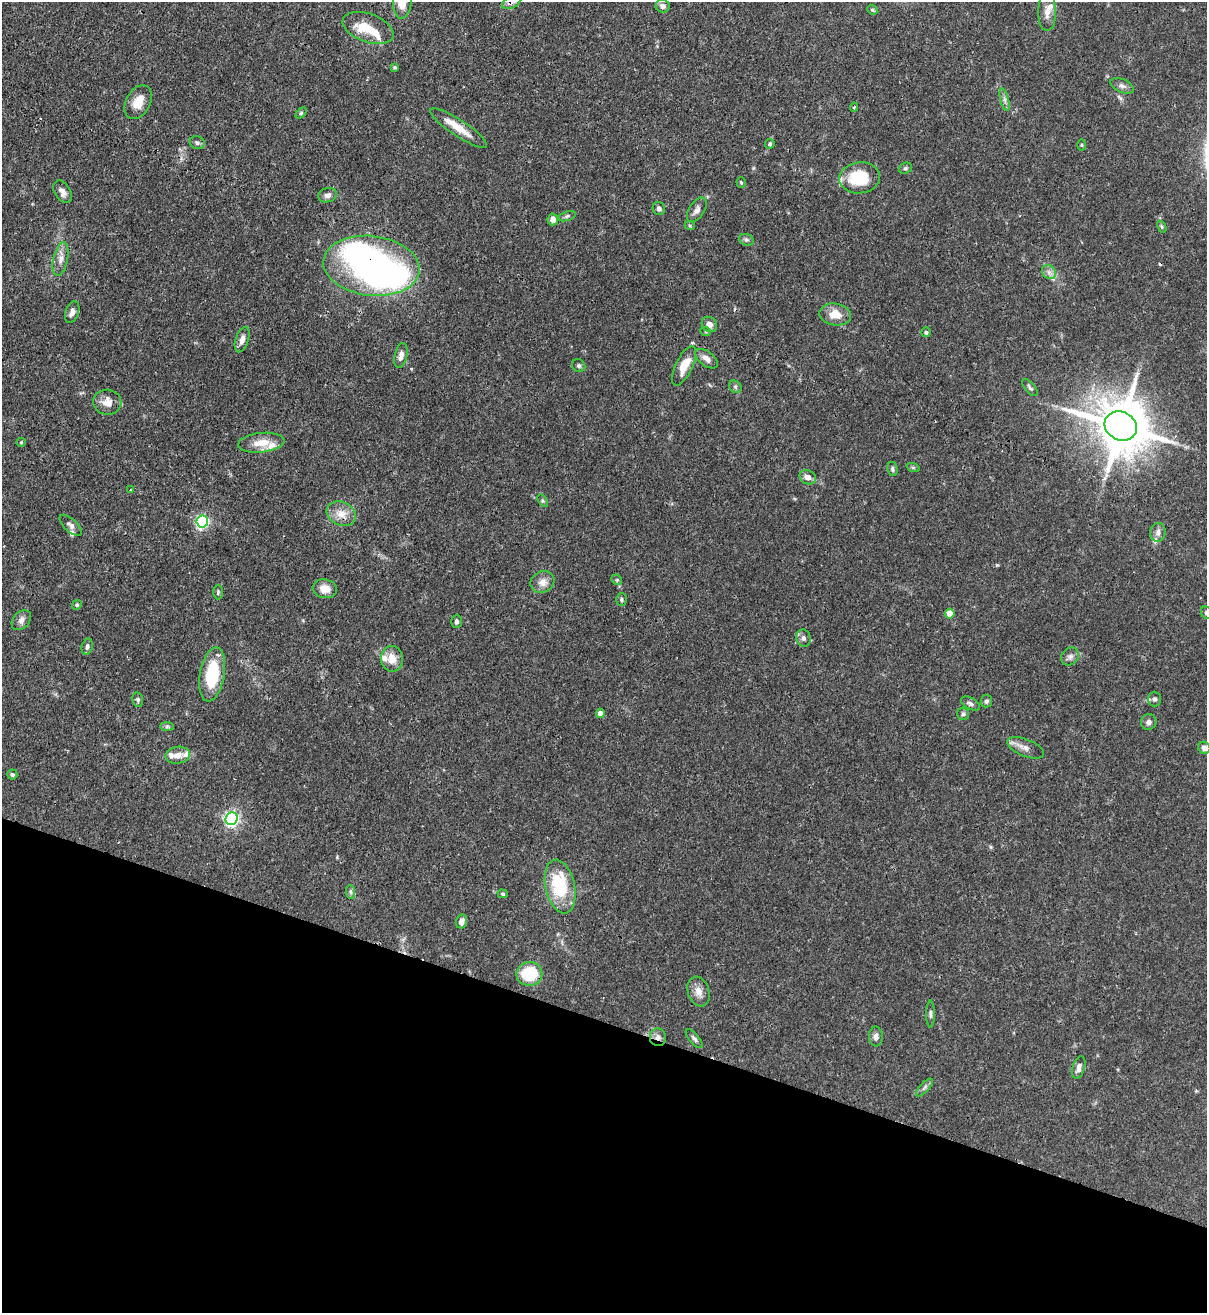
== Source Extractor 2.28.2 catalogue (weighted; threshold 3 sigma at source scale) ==
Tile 15 of 4 x 4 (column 3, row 4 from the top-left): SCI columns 2629-3833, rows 34-1344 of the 5389 x 5307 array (HDU 1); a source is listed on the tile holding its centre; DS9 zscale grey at full resolution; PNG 1209 x 1315 px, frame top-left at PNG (2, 2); each listed source drawn as its Kron ellipse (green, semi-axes under 4 px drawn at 4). Shown black and unused: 22% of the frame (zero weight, under 3 of 4 exposures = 7% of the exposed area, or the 3 px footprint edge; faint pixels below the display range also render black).
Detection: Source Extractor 2.28.2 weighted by HDU 2 'WHT'; one run over the whole footprint, this tile lists its part. Background 0.1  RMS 0.0041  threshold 0.0186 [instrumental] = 3 sigma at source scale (4.5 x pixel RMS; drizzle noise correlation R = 1.50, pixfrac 1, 0.05/0.05 arcsec/px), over >= 5 px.
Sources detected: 108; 3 inside a brighter object's white glare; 1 cosmic-ray / hot-pixel residue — neither listed nor drawn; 8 inside a brighter listed object's ellipse — not listed separately; the other 96 listed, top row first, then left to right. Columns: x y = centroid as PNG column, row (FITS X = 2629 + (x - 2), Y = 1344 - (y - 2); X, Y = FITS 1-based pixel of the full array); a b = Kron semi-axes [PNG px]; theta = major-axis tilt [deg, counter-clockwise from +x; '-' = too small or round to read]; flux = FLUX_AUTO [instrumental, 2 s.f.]
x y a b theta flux
402 2 16 9 86 8.5
511 2 10 6 25 1.4
663 6 7 6 - 1.9
872 10 5 4 - 0.63
1047 12 19 9 90 4
368 28 26 14 -20 8.7
395 67 4 4 - 0.6
1122 86 12 6 -23 1.7
1005 100 11 3 -75 1.3
138 102 18 12 62 6
854 107 4 4 - 0.79
301 113 6 4 45 0.64
459 128 33 8 -33 7.3
197 143 7 6 - 1.1
770 144 5 4 - 0.69
1082 145 5 3 - 0.46
905 168 7 5 21 0.77
860 178 20 15 8 17
741 183 5 4 - 0.55
62 192 12 7 -58 2.6
327 195 9 7 17 1.9
659 209 7 6 - 1.4
697 210 14 7 57 2.1
567 216 9 4 18 0.83
553 219 6 5 - 3
690 226 5 3 - 0.4
1162 227 6 4 -60 0.58
746 240 7 5 -19 0.98
61 259 17 7 78 3.1
371 266 48 30 -6 130
1049 272 8 6 -44 1.8
72 312 11 6 71 2
835 314 16 11 -9 6.3
709 324 8 7 - 2.4
706 332 5 3 - 0.45
926 332 5 5 - 0.83
242 340 13 6 71 2.4
401 355 13 6 77 2.4
706 359 13 7 -38 2.6
579 366 7 6 - 0.92
684 366 21 8 64 8.3
735 387 7 5 -47 0.85
1030 387 10 5 -49 0.94
107 402 14 12 -7 4.5
1121 426 16 14 -27 2300
21 442 5 4 - 0.42
261 443 23 10 6 6.6
913 467 7 4 -19 0.57
892 469 7 5 -81 0.94
808 477 8 7 - 2.6
130 490 3 2 - 0.32
543 501 7 4 -58 0.64
341 514 15 11 -26 4.9
202 521 6 6 - 75
71 525 14 6 -43 1.7
1158 532 9 7 83 2
617 580 6 4 -44 0.63
542 582 12 10 31 3.4
325 589 12 9 -11 4.4
218 592 7 5 89 0.71
621 599 6 5 - 0.91
77 605 5 4 - 0.59
950 613 5 4 - 6.2
1206 613 6 5 - 0.86
21 620 11 8 48 2.1
456 621 6 5 - 1.1
803 638 9 7 -76 1.6
87 646 8 5 78 1.2
1070 657 9 8 - 1.6
392 659 13 11 -81 4.8
212 674 27 12 80 21
1155 699 7 6 - 1.2
138 700 7 5 -79 0.8
986 701 6 5 - 1
970 703 10 5 -29 1.2
600 713 4 4 - 2.8
963 714 6 6 - 0.88
1149 722 8 7 - 1.5
167 726 7 4 0 0.77
1026 748 19 8 -22 3
1204 748 6 6 - 1.6
178 755 12 8 9 3.1
12 774 5 5 - 0.77
231 819 6 6 - 110
560 887 27 14 -77 25
351 892 7 4 -89 0.86
503 894 5 4 - 0.65
461 921 7 5 74 1.9
529 974 13 12 - 20
699 992 15 10 -69 3.6
930 1014 13 3 -90 0.91
658 1037 9 8 - 1.9
876 1037 10 7 -85 1.6
694 1039 11 5 -49 1.2
1079 1067 11 6 73 2.1
924 1087 11 4 46 1.2
Overlapping masked pixels (flux is a lower limit): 3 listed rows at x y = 511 2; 371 266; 658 1037
Isophote crosses this tile's border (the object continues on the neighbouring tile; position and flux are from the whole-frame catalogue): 4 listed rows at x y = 402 2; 511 2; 1206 613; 1204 748